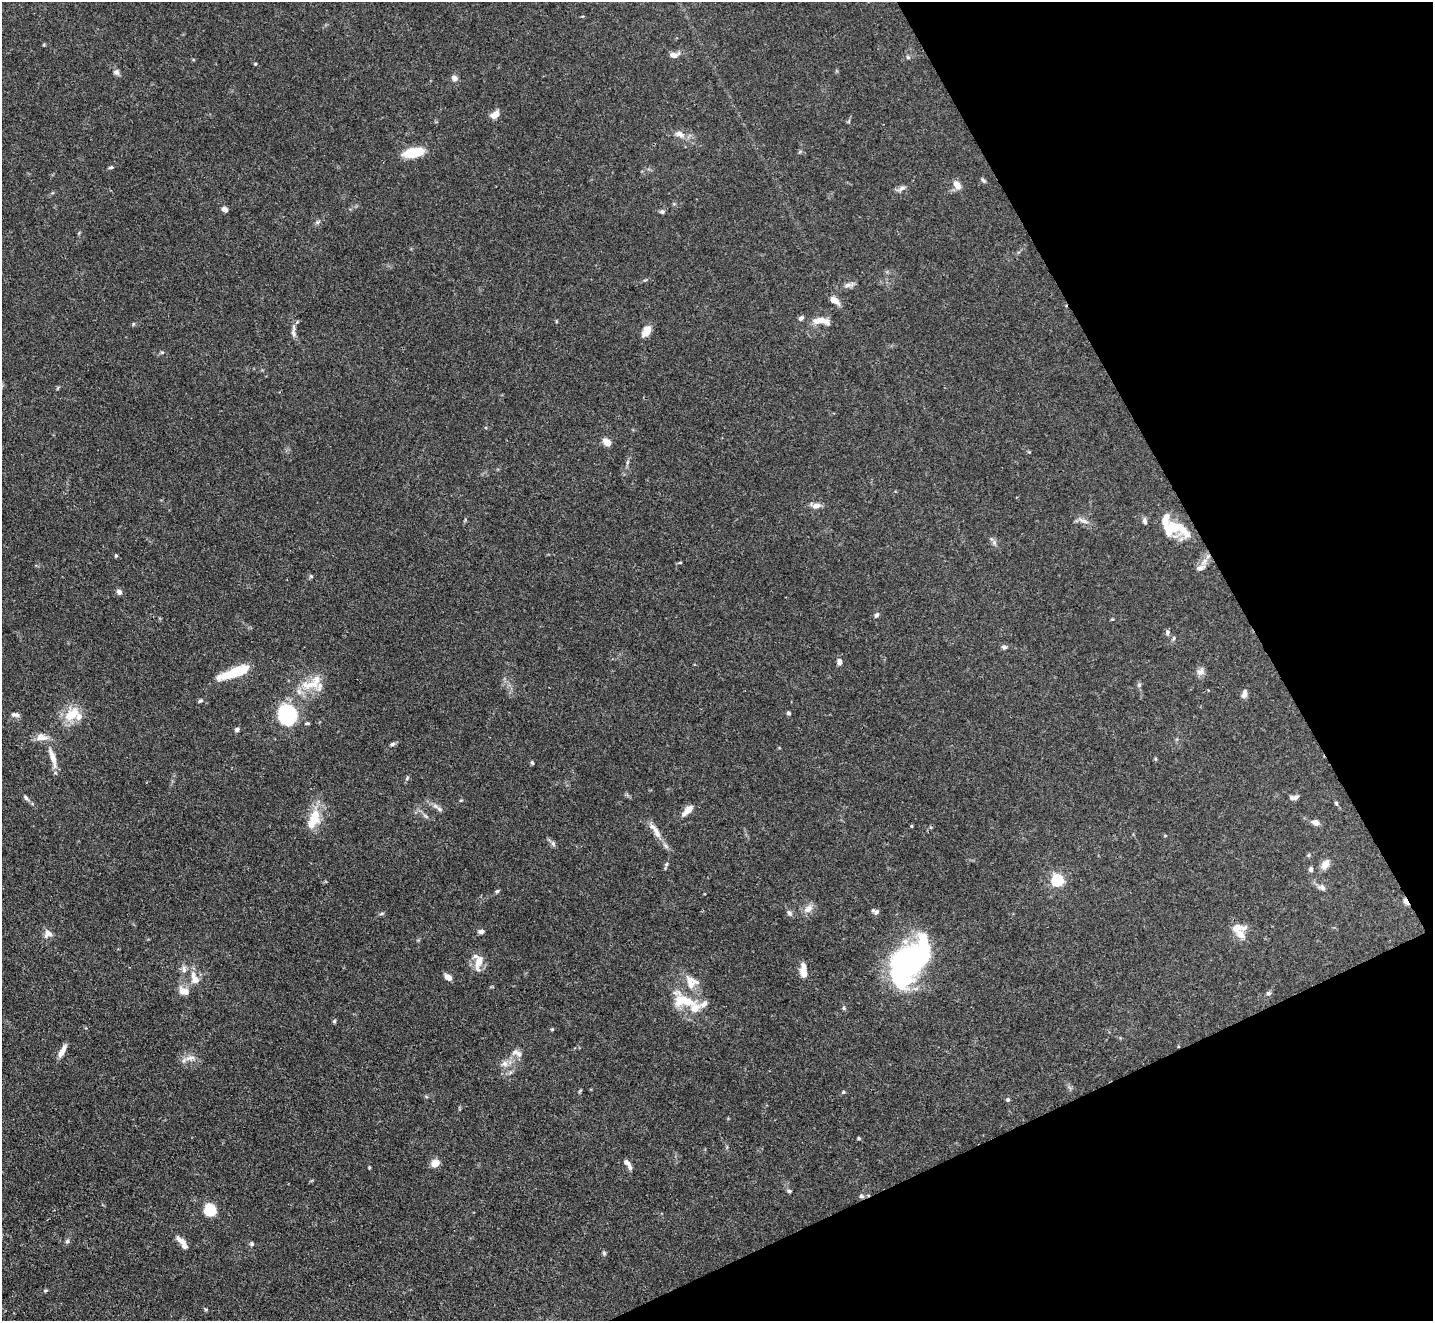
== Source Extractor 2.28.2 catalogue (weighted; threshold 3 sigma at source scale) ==
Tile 12 of 4 x 4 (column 4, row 3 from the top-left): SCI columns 4296-5726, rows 1609-2927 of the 5728 x 5718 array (HDU 1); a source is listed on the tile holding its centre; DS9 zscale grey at full resolution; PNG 1435 x 1323 px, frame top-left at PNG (2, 2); no overlay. Shown black and unused: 22% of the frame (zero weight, under 3 of 4 exposures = <1% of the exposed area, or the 3 px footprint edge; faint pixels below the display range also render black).
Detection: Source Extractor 2.28.2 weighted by HDU 2 'WHT'; one run over the whole footprint, this tile lists its part. Background 0.068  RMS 0.0034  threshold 0.0155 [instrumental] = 3 sigma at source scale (4.5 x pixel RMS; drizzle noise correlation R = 1.50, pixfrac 1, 0.05/0.05 arcsec/px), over >= 5 px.
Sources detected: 128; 3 inside a brighter object's white glare — not listed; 12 inside a brighter listed object's ellipse — not listed separately; the other 113 listed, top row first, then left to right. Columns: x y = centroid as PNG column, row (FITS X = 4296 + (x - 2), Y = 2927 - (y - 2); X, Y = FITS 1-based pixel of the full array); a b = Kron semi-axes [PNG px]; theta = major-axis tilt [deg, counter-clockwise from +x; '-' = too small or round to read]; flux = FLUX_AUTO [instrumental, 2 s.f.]
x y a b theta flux
674 55 12 7 1 1.9
908 57 6 5 - 0.55
255 64 4 3 - 0.44
116 72 8 7 - 1.1
454 78 8 7 - 1.2
495 115 11 7 35 2.2
679 134 12 8 -21 2.2
414 152 25 11 11 7.8
111 167 7 4 17 0.51
983 180 7 4 -38 0.58
957 185 11 7 -53 2.5
902 188 11 5 30 1.2
225 209 7 5 -31 1.3
662 212 7 5 -2 0.67
318 222 8 4 44 0.64
848 285 15 5 12 1.5
834 300 12 6 -34 2.9
801 318 6 5 - 0.91
818 321 19 8 10 3.2
133 324 6 3 71 0.34
646 331 12 8 54 3.8
293 332 21 6 -88 1.7
162 352 5 5 - 0.47
607 442 8 6 -35 3.1
816 506 11 7 17 1.9
465 520 6 4 74 0.4
1083 521 16 5 -23 1.7
1145 521 8 6 -83 0.94
1176 527 43 13 -29 11
994 542 7 4 -72 0.74
116 555 4 4 - 0.38
680 562 5 3 - 0.36
1200 568 14 6 14 1.6
311 576 5 4 - 0.5
119 592 7 6 - 1.1
876 615 7 5 52 0.71
1167 632 7 6 - 0.79
1174 638 6 4 71 0.48
1004 647 7 6 - 0.88
839 661 8 6 -90 1.2
1200 671 11 9 52 1.6
235 672 32 8 20 14
310 685 29 12 8 7.1
1139 685 6 5 - 0.61
1244 694 12 6 78 1.3
200 701 7 4 19 0.53
788 713 5 4 - 0.59
72 714 21 12 40 7.6
15 715 12 5 -12 0.98
288 715 16 14 -73 32
307 723 6 4 5 0.47
237 730 5 5 - 1
42 737 17 9 -9 3
392 744 8 5 12 0.68
53 758 23 7 -73 4.2
1155 759 6 4 -89 0.38
532 763 6 4 -62 0.5
407 778 7 4 47 0.52
1294 797 11 5 6 1.4
26 798 9 5 -46 0.91
1336 803 6 5 - 0.51
439 809 8 6 -23 0.94
688 810 16 7 43 3
426 816 9 3 -45 0.65
314 819 29 14 68 7.7
1316 823 8 6 -20 2
912 826 4 3 - 0.33
655 831 28 8 -57 3.9
553 844 9 6 -63 0.88
667 864 6 4 70 0.55
1325 864 11 8 55 2.7
1311 869 6 5 - 0.9
1057 880 6 5 - 44
1322 887 9 7 -32 1.2
497 891 6 4 41 0.52
1406 901 8 4 -61 1.6
808 909 14 9 41 2.3
876 912 9 6 60 0.99
789 913 8 6 -61 0.92
382 914 7 3 19 0.48
1239 930 20 14 -53 5.5
481 931 7 5 7 1.1
48 934 11 10 - 2
479 961 23 9 74 3.9
901 963 41 18 65 41
184 969 10 6 -85 1.3
803 970 16 7 90 4
448 977 8 6 -37 2.1
195 980 11 10 - 2.5
690 980 26 9 -18 3.9
184 991 14 9 -23 2.6
1269 993 7 5 29 0.72
684 1001 36 18 -20 12
844 1008 6 4 -89 0.44
334 1021 5 4 - 0.45
552 1029 5 3 - 0.31
62 1051 16 6 62 2.4
515 1052 11 6 30 1.4
189 1058 12 6 14 1.9
504 1064 9 8 - 1.8
843 1092 6 4 46 0.42
1008 1100 5 5 - 0.6
859 1138 4 4 - 0.39
435 1163 9 8 - 3.1
627 1164 13 5 -55 1.7
789 1191 6 4 -9 0.63
861 1196 7 5 -16 0.71
210 1210 10 10 - 10
67 1241 7 5 68 0.68
182 1243 20 6 -53 2.7
252 1244 6 5 - 0.54
604 1253 6 5 - 0.57
45 1290 6 4 19 0.44
Overlapping masked pixels (flux is a lower limit): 2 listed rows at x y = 1406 901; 861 1196